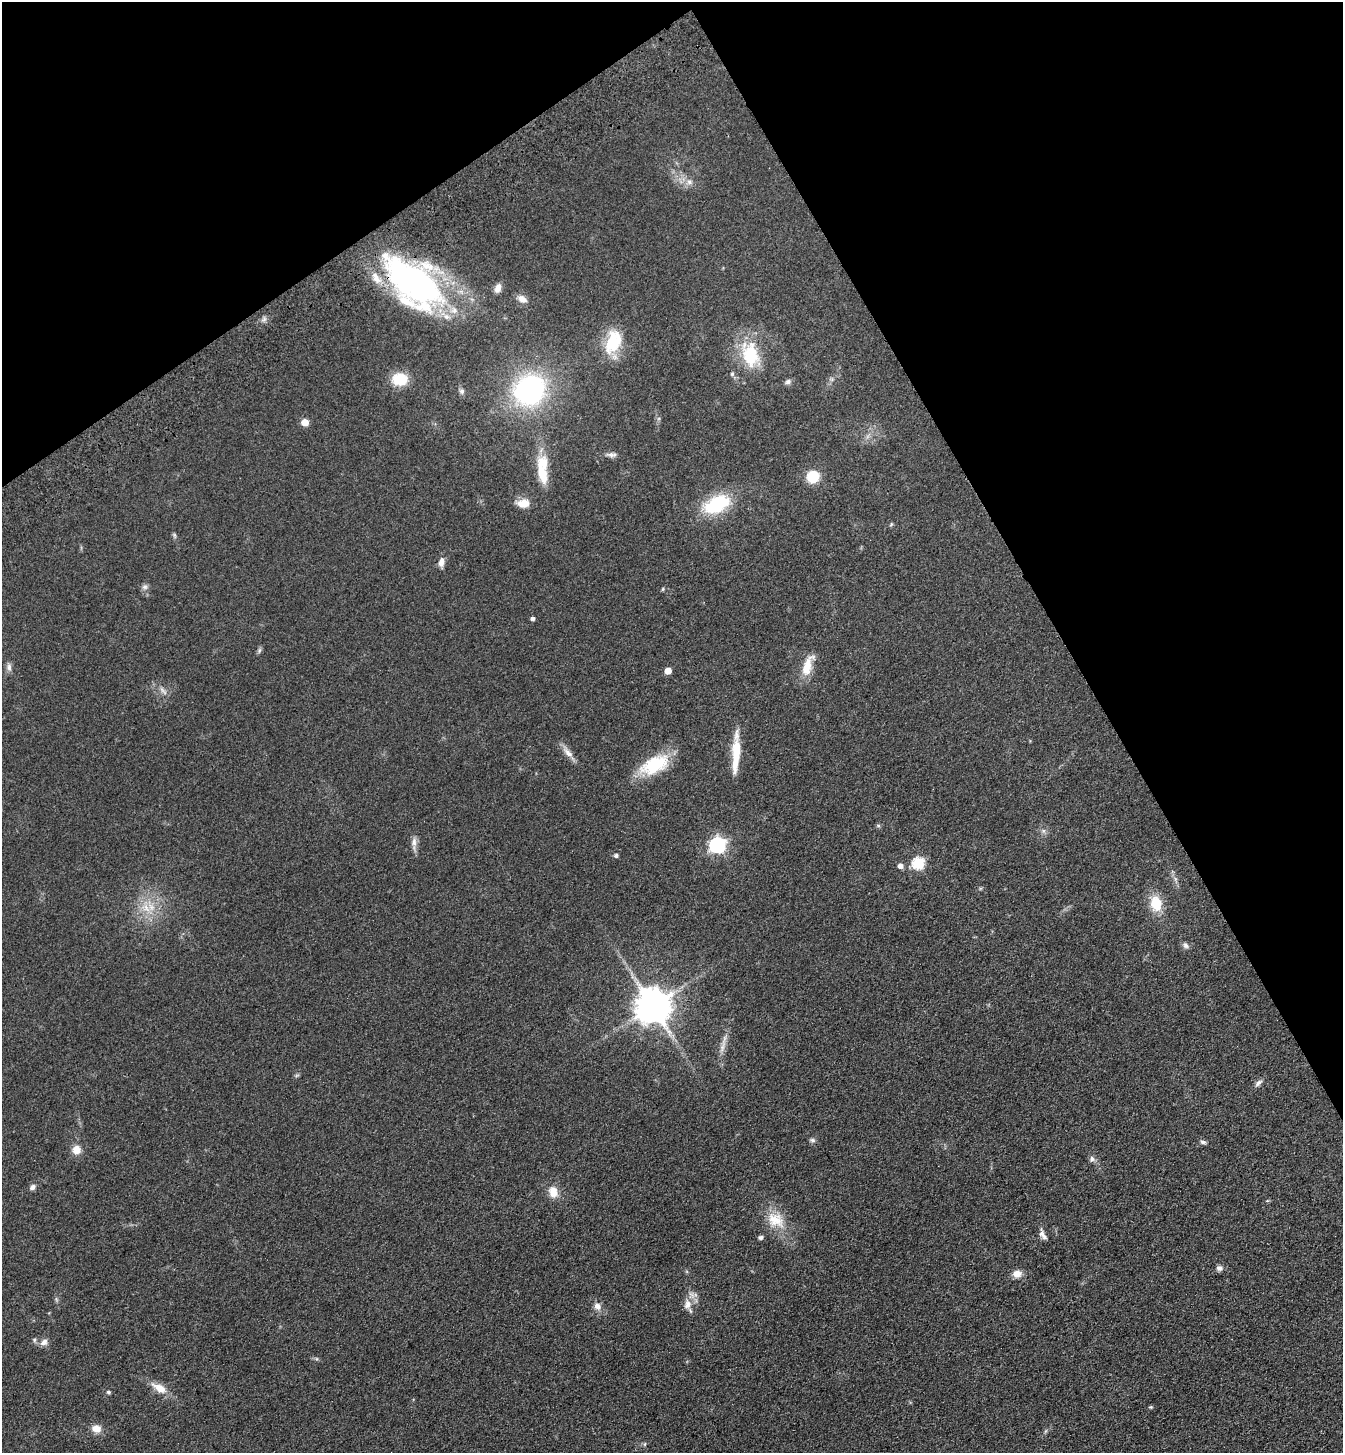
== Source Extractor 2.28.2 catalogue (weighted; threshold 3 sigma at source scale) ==
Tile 3 of 4 x 4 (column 3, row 1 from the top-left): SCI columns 2913-4253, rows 4460-5910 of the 5961 x 6016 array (HDU 1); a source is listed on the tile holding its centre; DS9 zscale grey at full resolution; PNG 1345 x 1455 px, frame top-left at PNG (2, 2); no overlay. Shown black and unused: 28% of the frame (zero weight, under 3 of 4 exposures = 6% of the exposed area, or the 3 px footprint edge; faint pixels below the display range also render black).
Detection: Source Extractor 2.28.2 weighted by HDU 2 'WHT'; one run over the whole footprint, this tile lists its part. Background 0.119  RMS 0.0092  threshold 0.0414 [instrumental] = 3 sigma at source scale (4.5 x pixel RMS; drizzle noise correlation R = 1.50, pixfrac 1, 0.05/0.05 arcsec/px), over >= 5 px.
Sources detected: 68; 4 inside a brighter listed object's ellipse — not listed separately; the other 64 listed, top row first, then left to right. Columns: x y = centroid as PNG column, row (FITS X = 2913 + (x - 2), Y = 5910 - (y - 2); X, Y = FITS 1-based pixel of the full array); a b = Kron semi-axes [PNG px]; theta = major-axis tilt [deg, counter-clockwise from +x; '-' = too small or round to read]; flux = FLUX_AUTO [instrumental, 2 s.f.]
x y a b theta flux
689 182 9 8 - 4.4
414 282 70 37 -40 270
498 288 10 7 70 6.2
522 299 12 8 -28 6.1
613 342 32 19 71 36
750 354 31 20 -76 44
732 374 6 5 - 1.6
400 379 17 13 -4 24
788 382 8 7 - 2.7
529 390 31 28 41 150
462 391 7 6 - 2.9
305 422 5 5 - 18
611 455 16 5 -2 3.6
542 473 37 12 -76 23
813 477 12 11 - 23
523 503 16 10 5 10
717 504 28 16 28 56
891 524 6 4 54 1.1
174 535 8 5 -61 1.6
441 562 12 7 78 5.6
145 587 8 7 - 2.9
663 589 6 4 88 0.97
533 618 4 4 - 2.5
259 650 9 4 81 1.7
807 666 28 10 71 17
9 667 12 6 -86 3.4
668 671 5 5 - 11
163 691 15 4 -47 3.5
568 752 20 7 -49 7
736 753 48 8 87 25
655 765 36 18 25 43
878 826 6 5 - 1.5
1043 831 6 6 - 2.4
414 843 19 7 87 5.6
717 845 7 7 - 240
616 855 5 4 - 2.3
918 863 6 6 - 91
900 866 5 5 - 5.2
1156 903 17 12 -81 22
146 908 15 10 -54 13
1185 945 8 6 -65 2.9
653 1006 10 10 - 2200
723 1046 23 5 75 7
1258 1083 12 6 39 3.3
812 1140 7 5 -16 2.1
1203 1142 8 5 -8 2.1
76 1150 11 10 - 8.8
1092 1159 9 7 -37 3
32 1187 8 6 35 3.2
553 1192 14 10 -77 11
775 1220 27 20 -34 23
1043 1234 15 6 -64 4.3
761 1237 6 5 - 2.1
1219 1268 8 7 - 3.4
1017 1274 10 8 13 7.4
688 1304 13 10 76 8.1
597 1306 10 8 -50 5.3
34 1340 6 5 - 1.6
44 1342 11 8 36 4.8
159 1388 20 9 -32 13
109 1392 4 4 - 2.1
1151 1407 5 4 - 0.98
96 1428 10 8 -16 8.9
645 1444 6 4 89 1.2
Overlapping masked pixels (flux is a lower limit): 1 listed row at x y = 414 282